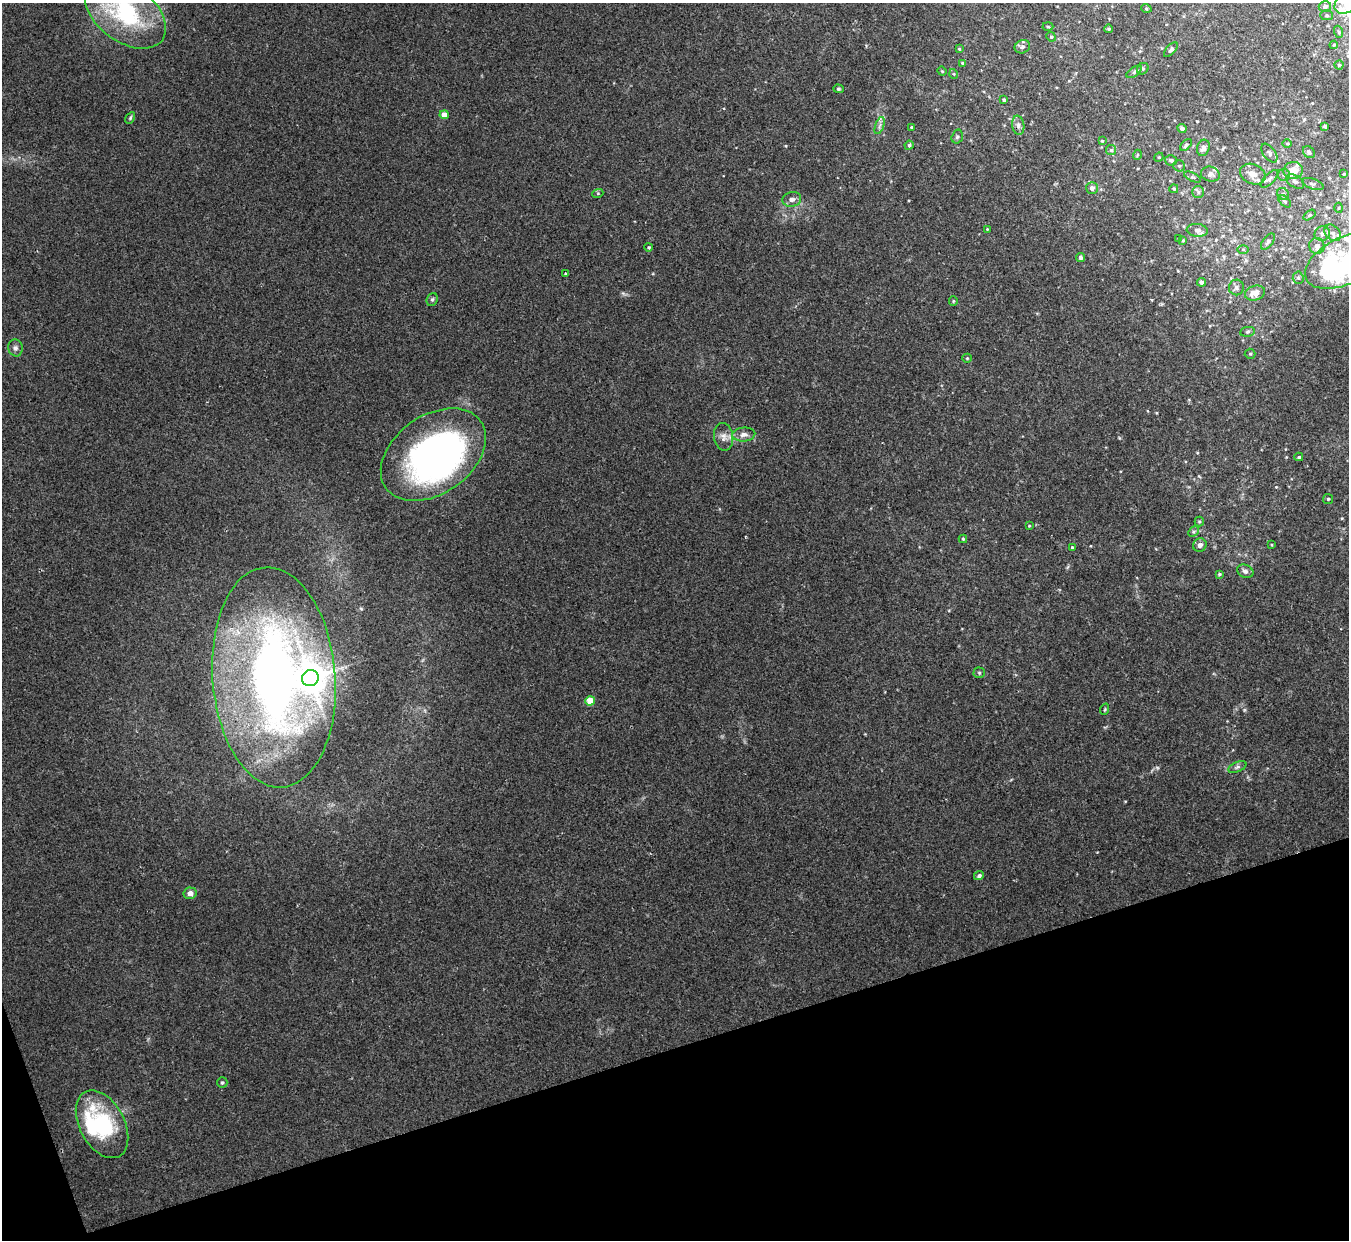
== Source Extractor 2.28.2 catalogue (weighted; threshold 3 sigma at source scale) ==
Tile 14 of 4 x 4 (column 2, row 4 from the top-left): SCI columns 1347-2693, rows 146-1383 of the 5386 x 5370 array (HDU 1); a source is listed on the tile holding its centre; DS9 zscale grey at full resolution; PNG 1351 x 1242 px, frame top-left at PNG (2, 3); each listed source drawn as its Kron ellipse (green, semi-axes under 4 px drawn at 4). Shown black and unused: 16% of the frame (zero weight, under 2 of 3 exposures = <1% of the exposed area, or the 3 px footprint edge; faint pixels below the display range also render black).
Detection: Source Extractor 2.28.2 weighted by HDU 2 'WHT'; one run over the whole footprint, this tile lists its part. Background 0.0766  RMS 0.0068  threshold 0.0306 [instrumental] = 3 sigma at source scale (4.5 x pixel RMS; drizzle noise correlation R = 1.50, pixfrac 1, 0.05/0.05 arcsec/px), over >= 5 px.
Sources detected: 117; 5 inside a brighter object's white glare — neither listed nor drawn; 6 inside a brighter listed object's ellipse — not listed separately; the other 106 listed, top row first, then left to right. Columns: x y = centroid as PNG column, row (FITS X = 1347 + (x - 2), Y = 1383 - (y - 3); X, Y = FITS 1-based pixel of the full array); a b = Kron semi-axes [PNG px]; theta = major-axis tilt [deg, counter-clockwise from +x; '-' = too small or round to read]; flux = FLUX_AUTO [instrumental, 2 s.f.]
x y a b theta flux
1347 3 13 9 38 11
1325 6 6 5 - 2.5
1146 8 5 3 - 0.69
125 13 46 28 -36 73
1327 15 6 5 - 1.2
1048 27 5 3 - 0.72
1109 29 4 3 - 0.82
1339 32 6 3 -71 1
1051 37 5 4 - 0.87
1334 45 4 3 - 0.75
1022 47 8 6 25 2
959 49 4 3 - 0.65
1171 50 9 4 47 1.7
963 63 4 3 - 1.5
1339 65 4 4 - 1
1143 69 6 5 - 1.2
942 71 4 4 - 0.71
1134 72 9 4 35 1.6
954 74 5 3 - 0.57
838 89 5 4 - 0.97
1004 100 3 3 - 1.2
444 115 4 4 - 7.9
130 118 6 4 61 0.99
880 125 9 4 71 1.9
1018 125 9 6 -81 2.5
1325 126 4 4 - 1.5
912 127 4 4 - 1.3
1182 128 5 4 - 2
957 137 7 5 74 1.6
1102 141 4 4 - 0.63
1287 144 5 3 - 0.69
909 145 4 4 - 1.3
1186 145 7 4 47 1.3
1203 148 8 6 72 2.8
1111 150 5 5 - 1.2
1309 152 7 5 -48 1.7
1269 153 11 6 -52 2.2
1137 155 5 3 - 0.54
1159 157 5 3 - 0.61
1171 160 6 5 - 2.1
1179 166 5 5 - 1.3
1293 170 9 8 - 7.3
1210 174 9 7 -15 2.4
1253 174 13 9 -25 6.1
1344 174 3 3 - 0.73
1284 175 6 6 - 1.5
1192 177 9 4 -26 1.2
1269 179 11 5 46 2
1295 182 10 5 -32 2.1
1313 184 11 5 -19 1.9
1092 188 6 6 - 2.6
1174 189 4 4 - 0.83
1198 192 6 6 - 1.7
598 193 5 3 - 0.79
1283 194 6 5 - 1.4
792 199 9 7 11 3
1285 201 7 4 -43 1.2
1338 208 5 3 - 0.72
1309 215 7 4 34 0.89
987 229 3 3 - 0.49
1197 230 10 6 -7 2.7
1333 233 9 7 -45 2.9
1322 234 8 7 - 3.2
1179 239 3 2 - 0.52
1183 240 4 3 - 0.71
1268 242 9 5 52 2
1317 246 8 7 - 3.4
649 247 4 3 - 0.82
1243 250 6 4 -1 0.87
1081 257 4 4 - 1.5
1345 261 43 23 26 45
566 274 3 3 - 1.3
1298 278 6 5 - 1.5
1202 282 4 4 - 2.4
1236 287 8 7 - 2.2
1255 293 10 7 18 7.1
432 299 7 5 68 1.3
953 301 5 4 - 0.85
1247 332 7 5 8 1.4
15 348 8 7 - 2.3
1250 354 5 5 - 1.2
967 358 5 4 - 0.86
744 435 11 7 4 3.7
723 437 14 9 -81 4.5
433 455 58 39 35 260
1299 457 4 3 - 0.89
1328 499 5 5 - 1
1199 521 5 4 - 0.88
1029 526 4 4 - 0.58
1193 532 6 4 45 1.1
963 539 4 4 - 0.78
1200 545 7 6 - 2.7
1272 545 4 3 - 0.55
1072 547 4 3 - 1.2
1245 571 8 6 -25 2.3
1219 574 4 3 - 0.99
979 673 5 5 - 0.97
274 677 110 61 -85 530
310 678 8 8 - 1100
590 701 4 4 - 16
1105 709 6 3 72 0.77
1237 767 9 5 25 1.8
979 876 5 4 - 1.8
190 893 6 5 - 3.4
222 1083 5 5 - 1.2
102 1124 36 22 -62 59
Isophote crosses this tile's border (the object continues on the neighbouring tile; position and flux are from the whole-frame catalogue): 3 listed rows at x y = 1347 3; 125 13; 1345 261
Unlisted compact peaks at least as high as the median listed source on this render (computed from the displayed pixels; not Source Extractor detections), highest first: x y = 1157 767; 1119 438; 1276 487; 623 293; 1157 413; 1125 801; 1286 457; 949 610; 1199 476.